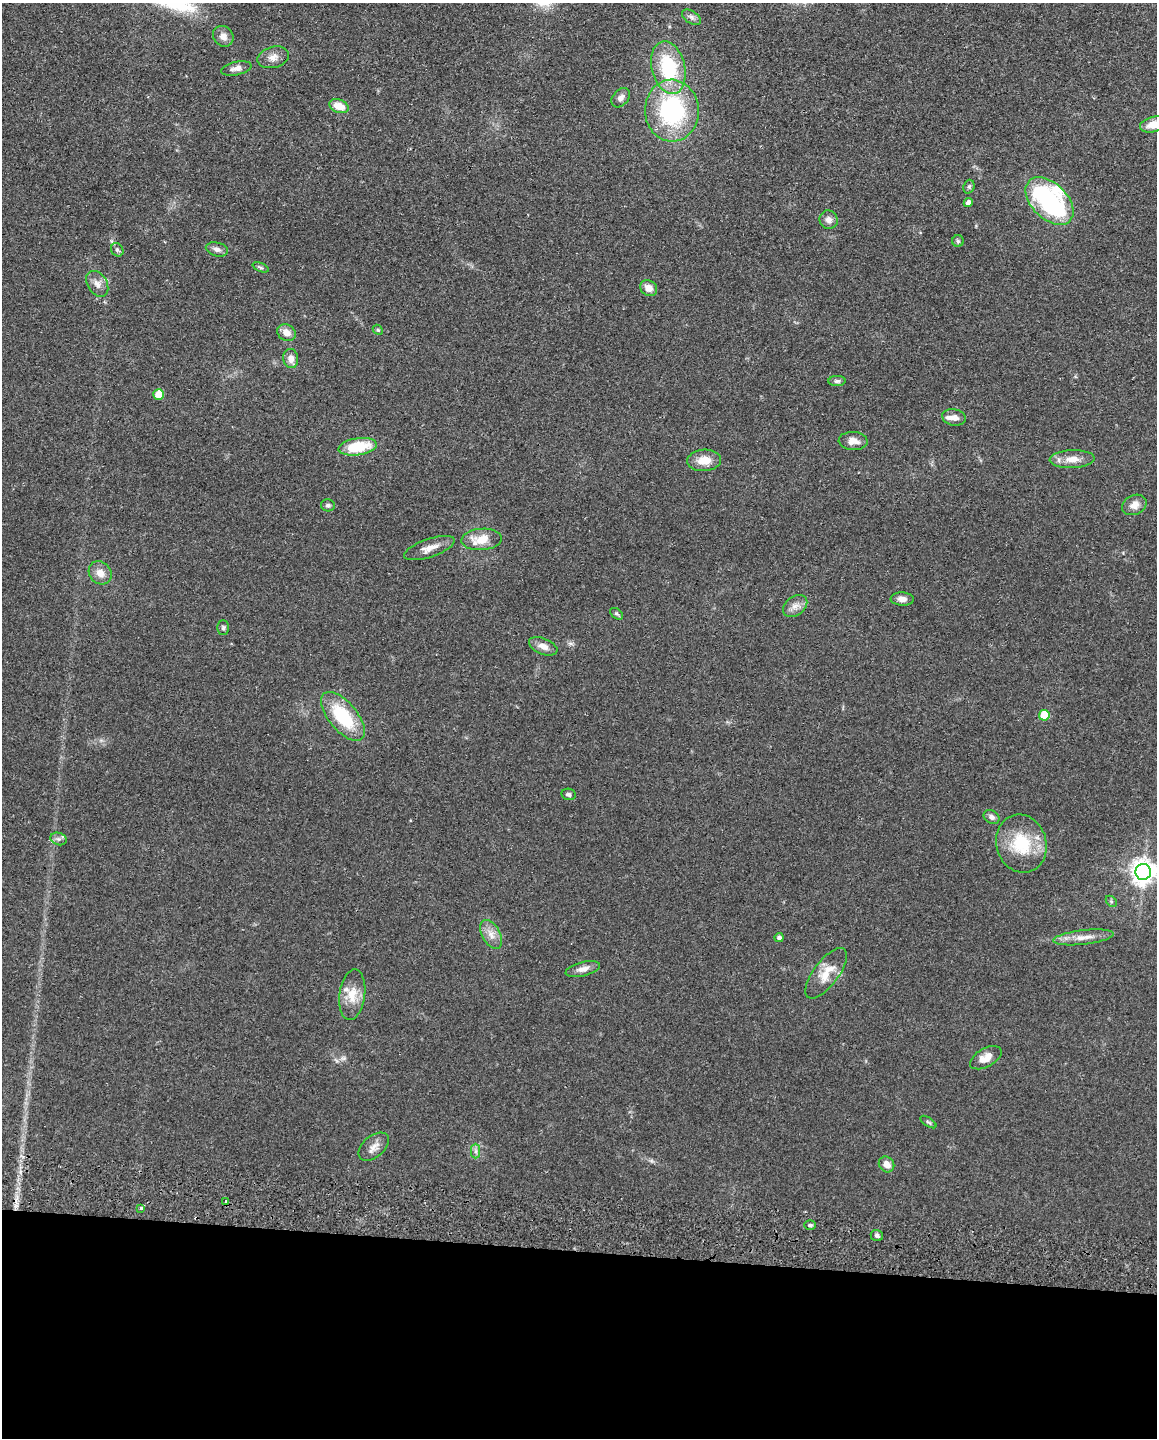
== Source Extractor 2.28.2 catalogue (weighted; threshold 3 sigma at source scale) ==
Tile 10 of 4 x 3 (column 2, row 3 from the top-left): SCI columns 1163-2317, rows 166-1601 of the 4634 x 4751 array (HDU 1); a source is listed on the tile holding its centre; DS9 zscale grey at full resolution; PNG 1159 x 1440 px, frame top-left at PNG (2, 3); each listed source drawn as its Kron ellipse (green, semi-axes under 4 px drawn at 4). Shown black and unused: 13% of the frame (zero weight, under 2 of 3 exposures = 3% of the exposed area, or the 3 px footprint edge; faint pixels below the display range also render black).
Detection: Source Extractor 2.28.2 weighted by HDU 2 'WHT'; one run over the whole footprint, this tile lists its part. Background 0.122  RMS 0.0096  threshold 0.0434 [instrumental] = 3 sigma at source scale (4.5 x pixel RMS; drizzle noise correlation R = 1.50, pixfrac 1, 0.05/0.05 arcsec/px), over >= 5 px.
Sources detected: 64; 2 inside a brighter listed object's ellipse — not listed separately; the other 62 listed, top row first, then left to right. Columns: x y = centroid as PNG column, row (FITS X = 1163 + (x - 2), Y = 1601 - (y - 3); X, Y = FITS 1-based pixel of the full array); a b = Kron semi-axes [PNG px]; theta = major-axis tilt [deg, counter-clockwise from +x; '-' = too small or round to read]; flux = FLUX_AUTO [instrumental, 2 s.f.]
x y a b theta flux
691 17 10 6 -33 3.5
223 36 11 9 -46 6.3
273 57 16 10 15 7.5
236 68 15 6 12 5.7
668 68 27 16 -76 63
621 98 11 7 48 4.6
339 106 10 6 -20 14
672 111 31 27 -87 120
1154 124 14 7 13 16
969 187 7 5 70 1.9
1049 201 29 18 -45 160
968 202 4 4 - 4.9
829 220 9 9 - 5.3
958 241 6 5 - 1.6
217 249 11 7 -14 3.9
117 250 7 6 - 1.9
261 267 8 4 -22 1.8
97 284 14 9 -57 7
649 288 9 7 -33 8.3
378 330 6 4 -44 1.3
286 333 10 8 -32 7.8
291 359 9 7 -83 7.4
837 381 8 5 3 2.5
159 394 5 5 - 21
954 417 12 8 -11 6.3
853 441 14 9 -4 7.8
358 447 19 8 8 36
1072 459 22 9 2 12
704 460 17 10 4 14
328 505 7 6 - 2.3
1134 505 13 9 25 7.3
481 539 20 10 4 18
429 548 26 9 19 10
100 573 12 10 -45 9.6
902 599 11 6 -3 5.4
795 606 13 9 37 6.8
616 614 7 4 -37 1.7
223 628 7 5 90 2
543 646 15 8 -22 6.9
1044 715 5 5 - 32
343 716 29 14 -50 54
568 794 7 5 -12 2
991 817 8 6 -32 3.3
58 839 8 6 -19 3
1021 844 29 25 -75 47
1143 872 8 8 - 900
1111 901 6 4 -45 1.4
491 934 16 9 -60 8.5
1083 937 30 7 7 11
779 938 4 4 - 3.2
583 969 18 7 14 6.4
826 973 30 12 53 18
352 995 25 13 82 18
986 1058 17 9 30 9.3
928 1122 9 3 -33 1.6
374 1147 18 10 40 7.7
476 1151 7 4 90 2.5
886 1164 8 7 - 8.2
226 1202 3 3 - 4.7
141 1208 4 3 - 3.2
810 1225 6 4 -1 1.7
877 1235 6 5 - 2.4
Isophote crosses this tile's border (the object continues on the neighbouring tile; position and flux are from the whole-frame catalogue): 2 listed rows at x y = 1154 124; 1143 872